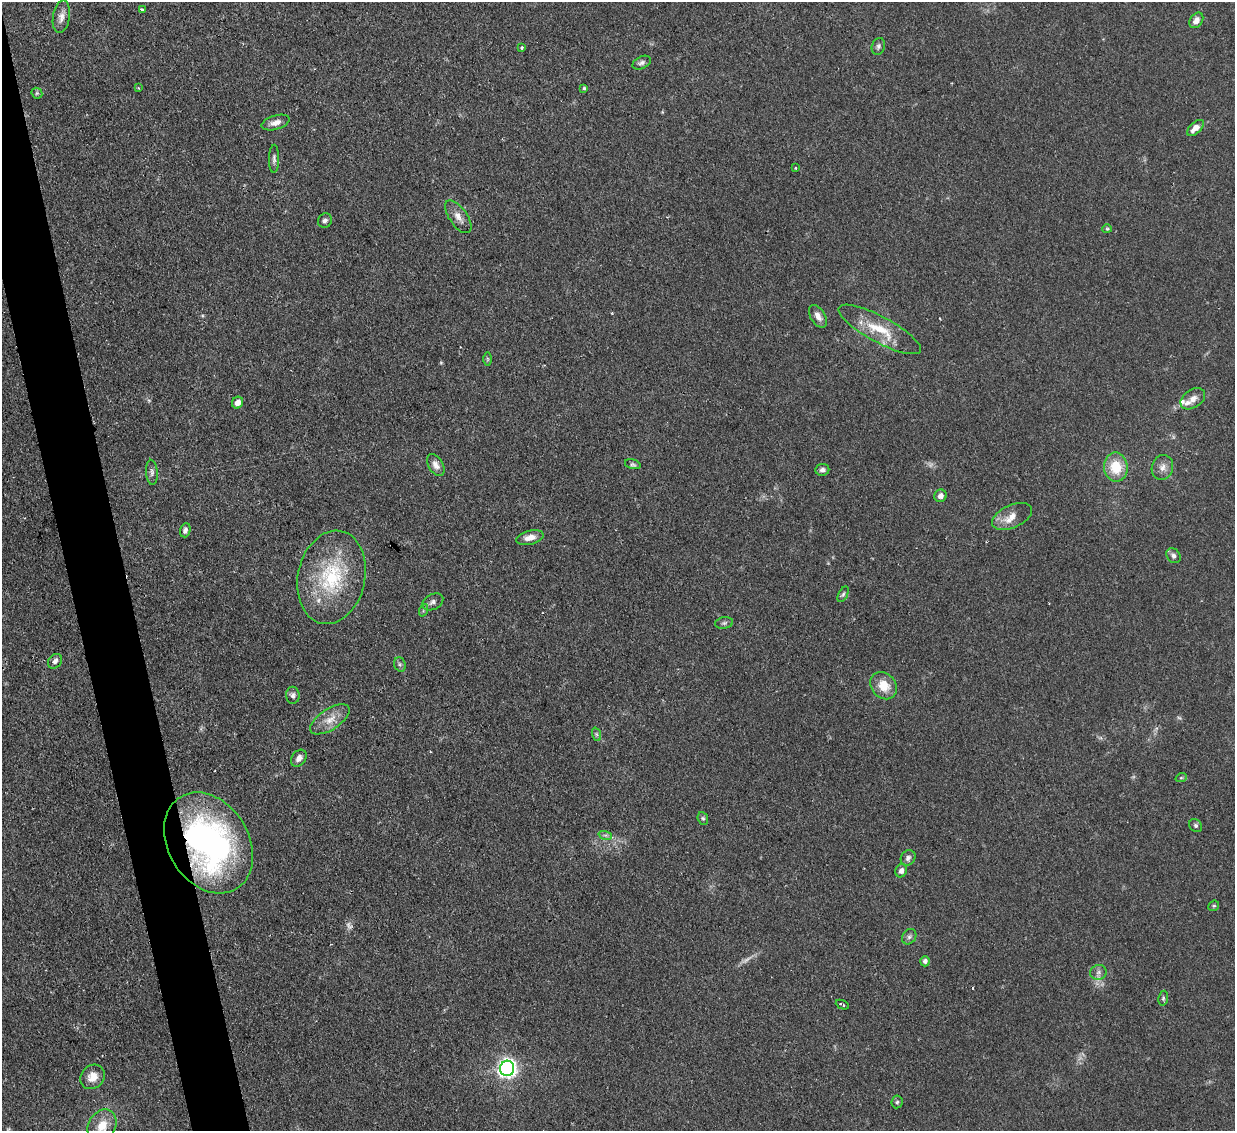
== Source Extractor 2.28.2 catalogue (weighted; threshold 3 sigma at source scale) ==
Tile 11 of 4 x 4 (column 3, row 3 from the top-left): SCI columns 2466-3698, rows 1385-2513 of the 4931 x 4910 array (HDU 1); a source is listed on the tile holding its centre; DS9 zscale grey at full resolution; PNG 1237 x 1133 px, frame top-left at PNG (2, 2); each listed source drawn as its Kron ellipse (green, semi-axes under 4 px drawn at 4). Shown black and unused: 4% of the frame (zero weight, under 2 of 3 exposures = <1% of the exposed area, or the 3 px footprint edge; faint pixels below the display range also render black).
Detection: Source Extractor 2.28.2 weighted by HDU 2 'WHT'; one run over the whole footprint, this tile lists its part. Background 0.0828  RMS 0.0061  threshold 0.0275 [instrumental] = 3 sigma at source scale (4.5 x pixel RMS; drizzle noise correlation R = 1.50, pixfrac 1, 0.05/0.05 arcsec/px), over >= 5 px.
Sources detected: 71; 5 too faint to see at this stretch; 1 cosmic-ray / hot-pixel residue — neither listed nor drawn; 4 inside a brighter listed object's ellipse — not listed separately; the other 61 listed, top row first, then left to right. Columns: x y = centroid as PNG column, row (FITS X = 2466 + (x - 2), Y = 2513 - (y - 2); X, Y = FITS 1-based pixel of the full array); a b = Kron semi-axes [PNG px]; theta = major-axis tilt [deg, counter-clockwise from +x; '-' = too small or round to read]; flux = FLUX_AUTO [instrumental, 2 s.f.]
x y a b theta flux
142 9 4 3 - 7.2
61 17 16 8 80 4.4
1196 20 8 6 55 4.2
878 46 9 6 71 1.6
522 48 3 3 - 1
642 63 10 6 26 1.9
138 88 2 2 - 0.51
584 88 4 3 - 0.83
37 93 6 5 - 0.97
276 122 14 7 17 4.5
1195 128 10 5 44 5.3
274 159 14 5 89 2
796 168 3 2 - 0.75
458 217 19 9 -55 5
325 221 7 6 - 2
1107 229 5 4 - 0.71
818 316 12 7 -59 4.2
880 329 46 13 -28 20
487 359 7 4 -89 0.95
1193 399 13 9 34 4.2
238 403 6 5 - 4.7
633 464 8 4 -16 1.2
436 465 12 7 -60 3.7
1116 467 14 12 -81 16
1162 467 13 10 72 4.3
822 470 7 6 - 2.3
152 472 12 5 -86 2.1
941 496 6 6 - 3
1012 516 21 11 24 7.4
185 530 7 5 74 2.1
530 538 14 7 14 5
1173 556 8 6 -46 2.2
331 577 47 33 78 50
843 594 8 4 65 1.4
433 602 11 7 28 2.6
424 610 6 4 70 0.98
724 623 9 5 10 1.5
55 661 8 6 49 2.4
400 664 7 5 -69 1.4
884 686 14 12 -48 11
293 695 8 7 - 1.9
330 719 22 10 33 8.3
596 734 7 4 -71 1.1
299 758 9 7 50 3.2
1181 778 6 3 19 0.6
703 818 6 5 - 1.1
1196 825 7 5 -45 1.3
605 835 7 4 -18 1.3
208 843 54 40 -58 190
908 858 8 7 - 2.2
901 871 7 5 65 2.8
1214 906 6 5 - 0.81
909 937 8 6 58 1.7
925 961 5 5 - 2.1
1098 972 8 7 - 2.4
1163 998 7 5 82 1.1
842 1005 7 3 -24 1.1
507 1068 8 7 - 310
93 1077 13 11 45 6.3
897 1102 6 5 - 1.3
102 1126 17 13 58 11
Overlapping masked pixels (flux is a lower limit): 1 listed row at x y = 208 843